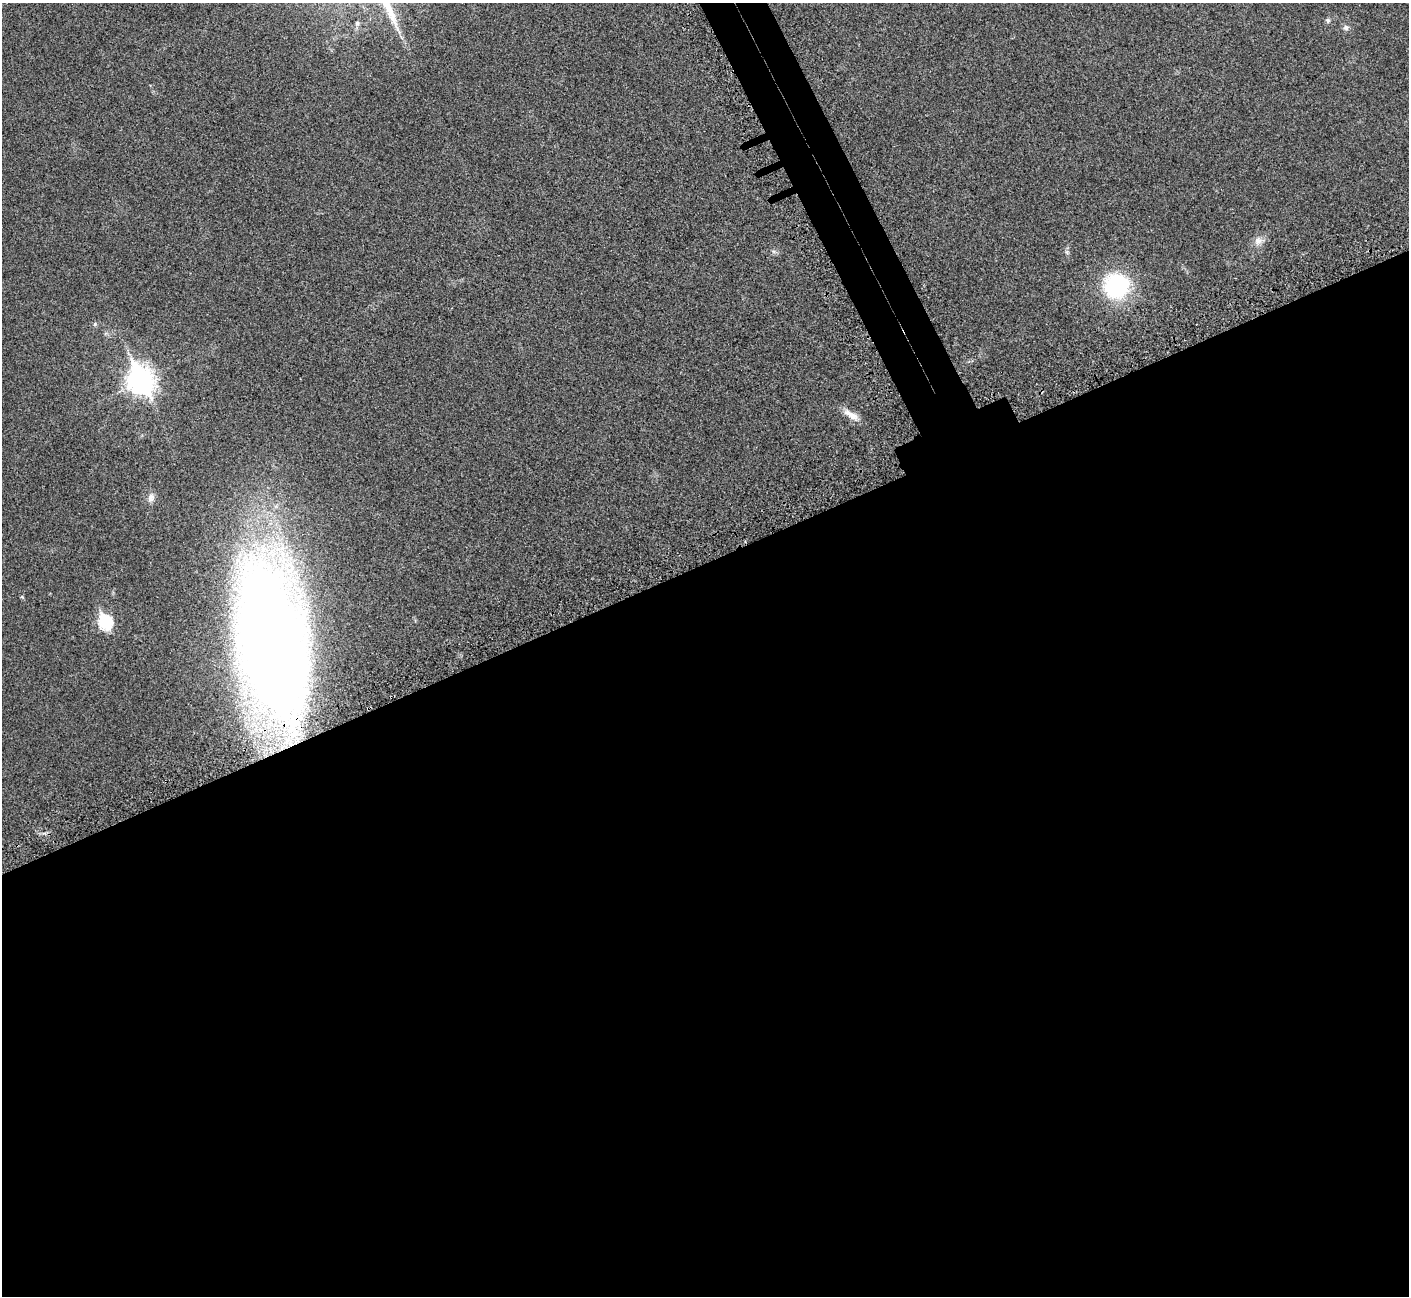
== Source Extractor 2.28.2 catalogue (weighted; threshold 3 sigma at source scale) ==
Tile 15 of 4 x 4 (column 3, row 4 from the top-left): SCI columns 2907-4313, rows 247-1540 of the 5816 x 5795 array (HDU 1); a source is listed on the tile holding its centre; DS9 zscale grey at full resolution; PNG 1411 x 1298 px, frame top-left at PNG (2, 3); no overlay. Shown black and unused: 59% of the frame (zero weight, under 3 of 5 exposures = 5% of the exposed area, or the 3 px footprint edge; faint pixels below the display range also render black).
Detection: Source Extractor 2.28.2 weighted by HDU 2 'WHT'; one run over the whole footprint, this tile lists its part. Background 0.0258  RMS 0.006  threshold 0.0271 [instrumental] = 3 sigma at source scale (4.5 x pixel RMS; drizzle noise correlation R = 1.50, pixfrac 1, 0.05/0.05 arcsec/px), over >= 5 px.
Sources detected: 11; all 11 listed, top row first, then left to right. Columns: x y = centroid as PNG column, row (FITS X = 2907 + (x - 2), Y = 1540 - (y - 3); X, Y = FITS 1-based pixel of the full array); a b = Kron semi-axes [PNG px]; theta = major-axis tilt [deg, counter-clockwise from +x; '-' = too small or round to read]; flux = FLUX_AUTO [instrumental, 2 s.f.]
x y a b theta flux
1328 20 7 5 -90 1.1
1346 27 7 7 - 1.5
397 29 7 4 -71 1.4
1258 241 11 9 44 3.4
1116 286 24 22 15 54
95 324 5 5 - 0.84
141 381 11 9 -64 510
851 415 23 8 -33 5.4
151 498 12 8 68 2.7
105 622 8 6 -67 67
272 643 125 53 -78 970
Overlapping masked pixels (flux is a lower limit): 1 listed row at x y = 272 643